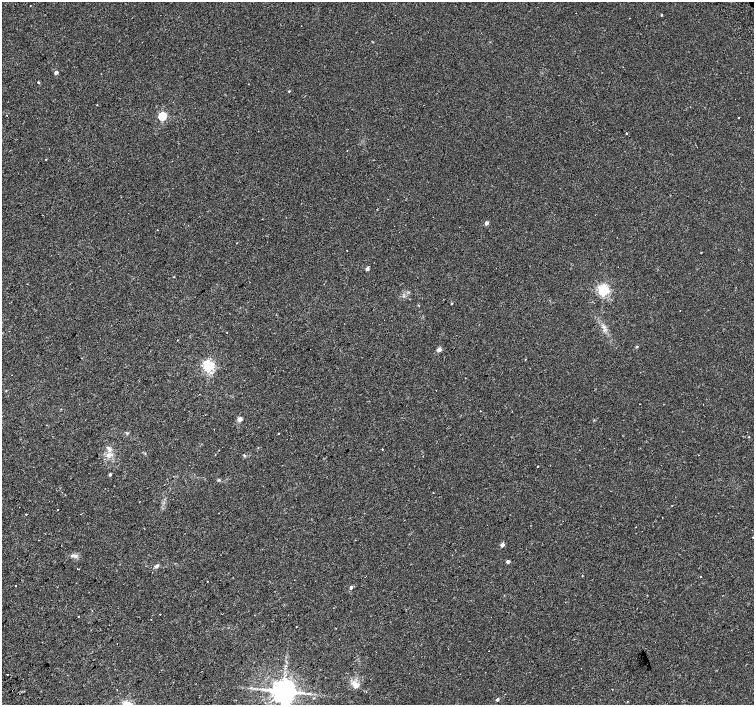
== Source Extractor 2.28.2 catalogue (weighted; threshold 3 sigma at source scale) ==
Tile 7 of 4 x 4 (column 3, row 2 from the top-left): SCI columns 3058-4561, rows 3063-4468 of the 6109 x 6061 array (HDU 1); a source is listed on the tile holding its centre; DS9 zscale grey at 2 x 2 block average (1 PNG px = mean of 2 x 2 image px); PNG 756 x 707 px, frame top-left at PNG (2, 2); no overlay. Shown black and unused: <1% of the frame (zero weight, under 2 of 3 exposures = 3% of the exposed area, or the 3 px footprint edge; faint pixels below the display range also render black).
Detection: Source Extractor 2.28.2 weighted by HDU 2 'WHT'; one run over the whole footprint, this tile lists its part. Background 0.0152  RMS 0.0034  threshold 0.0152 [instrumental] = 3 sigma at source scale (4.5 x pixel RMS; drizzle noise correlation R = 1.50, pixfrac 1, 0.0396/0.0396 arcsec/px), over >= 5 px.
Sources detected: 64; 1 cosmic-ray / hot-pixel residue — not listed; the other 63 listed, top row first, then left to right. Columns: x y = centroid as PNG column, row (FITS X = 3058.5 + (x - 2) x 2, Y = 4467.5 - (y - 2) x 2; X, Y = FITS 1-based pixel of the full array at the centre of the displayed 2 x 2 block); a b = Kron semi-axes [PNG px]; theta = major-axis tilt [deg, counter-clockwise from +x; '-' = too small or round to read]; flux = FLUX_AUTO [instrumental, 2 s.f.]
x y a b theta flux
30 6 2 2 - 0.29
661 15 2 2 - 2.1
56 72 3 2 - 3.7
38 82 2 2 - 1.1
289 91 2 2 - 0.67
97 105 2 2 - 0.33
162 116 3 3 - 57
738 117 2 2 - 0.34
626 133 3 2 - 0.53
46 159 2 2 - 0.4
486 223 3 2 - 3.7
157 230 2 2 - 0.6
236 243 2 2 - 0.91
367 269 3 3 - 3.1
173 277 3 2 - 0.34
603 290 4 3 - 130
403 296 3 2 - 0.61
451 303 2 2 - 0.69
680 311 2 2 - 0.32
227 332 2 2 - 0.26
637 347 3 3 - 0.91
439 350 3 2 - 7.4
525 359 2 2 - 0.38
208 366 4 4 - 150
480 411 2 2 - 1
240 419 3 2 - 10
127 433 3 3 - 0.76
278 433 2 2 - 0.55
749 437 2 2 - 0.49
108 448 9 4 -52 2.6
382 449 2 2 - 0.62
215 454 2 2 - 0.39
109 455 9 4 0 3
244 455 3 3 - 0.7
538 466 2 2 - 1.6
110 474 3 3 - 1.4
219 480 4 3 - 0.81
58 510 2 2 - 0.3
218 513 2 2 - 0.34
26 514 2 2 - 2.1
753 537 2 2 - 0.33
502 545 3 2 - 4.8
72 555 4 3 - 0.95
76 555 4 2 - 0.96
508 561 2 2 - 3.7
157 566 6 4 50 1.9
78 569 2 2 - 1.5
701 576 2 2 - 0.58
207 581 2 2 - 0.46
16 585 2 2 - 1.3
351 587 3 2 - 2.6
92 610 2 2 - 0.26
160 614 2 2 - 0.7
78 616 2 2 - 0.94
296 627 2 2 - 0.35
489 651 2 2 - 1.3
7 674 2 2 - 0.57
356 685 6 5 - 4.9
612 689 2 2 - 0.31
283 691 6 6 - 1200
366 692 2 2 - 0.36
314 698 3 2 - 0.43
497 699 2 2 - 1.6
Isophote crosses this tile's border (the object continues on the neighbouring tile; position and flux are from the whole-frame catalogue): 1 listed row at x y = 283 691
Diffuse or blended objects may show on this block-average render without a row.